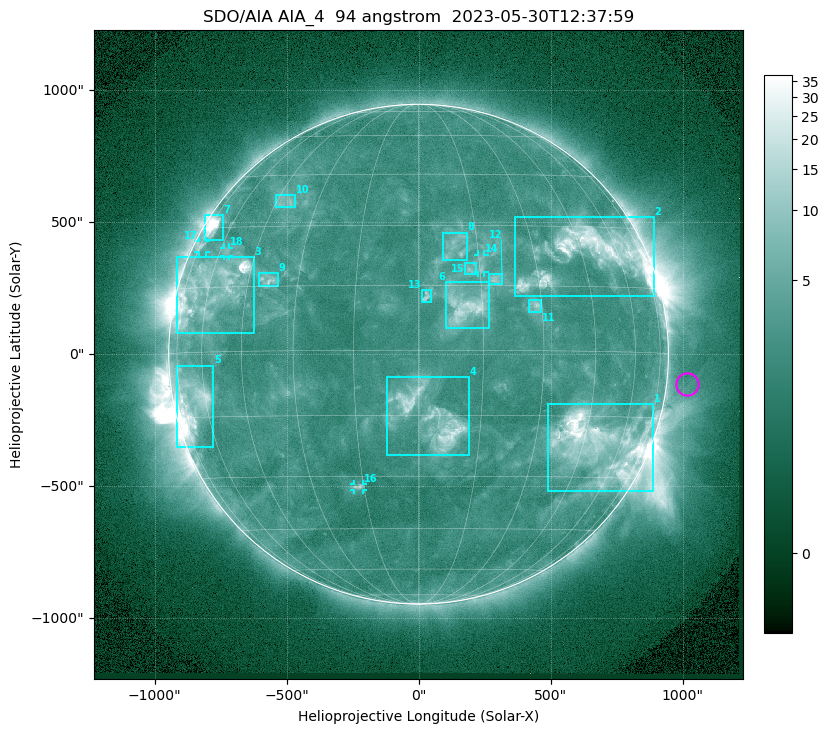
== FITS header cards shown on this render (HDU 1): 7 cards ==
TELESCOP= 'SDO/AIA '           / For AIA: SDO/AIA
INSTRUME= 'AIA_4   '           / For AIA: AIA_ATA1, AIA_ATA2, AIA_ATA3 or AIA_AT
WAVELNTH=                   94 / [angstrom] Wavelength
WAVEUNIT= 'angstrom'           / Wavelength unit: angstrom
DATE-OBS= '2023-05-30T12:37:59.138' / [ISO] Date when observation started; ISO 8
CTYPE1  = 'HPLN-TAN'           / CTYPE1: HPLN
CTYPE2  = 'HPLT-TAN'           / CTYPE2: HPLT

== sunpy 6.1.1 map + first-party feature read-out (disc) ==
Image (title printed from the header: SDO/AIA AIA_4  94 angstrom  2023-05-30T12:37:59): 1024 x 1024 px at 2.4 arcsec/px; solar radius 947 arcsec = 394 px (full disc in frame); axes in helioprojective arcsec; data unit not stated in the header (colour bar unlabelled)
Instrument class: DISC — disc imager (sunpy class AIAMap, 94 A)
Bright regions (active regions / flare kernels): reference = the median radial profile (limb darkening/brightening removed); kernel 9 px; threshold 5 sigma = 3.79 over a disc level ~2.52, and >= 1.15x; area >= 12 px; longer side >= 9 px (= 22 arcsec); searched inside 0.97 R_sun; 18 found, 18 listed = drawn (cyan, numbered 1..; 4 of them under ~33 arcsec drawn as corner ticks so the feature stays visible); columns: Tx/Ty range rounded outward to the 5 arcsec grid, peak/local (2 s.f.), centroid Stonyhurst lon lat
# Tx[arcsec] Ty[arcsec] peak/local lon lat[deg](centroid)
1 490..890 -520..-190 19 +50 -22
2 365..890 220..520 10 +48 +23
3 -915..-625 80..370 17 -58 +15
4 -120..190 -385..-85 7.5 +3 -16
5 -920..-775 -350..-40 12 -66 -11
6 100..270 100..275 6.9 +11 +10
7 -810..-740 435..525 15 -70 +30
8 90..185 355..460 3.3 +9 +25
9 -605..-530 255..310 4.9 -39 +17
10 -540..-465 555..605 3.4 -41 +37
11 415..465 160..205 4.5 +28 +10
12 265..320 265..305 4.5 +19 +17
13 15..50 200..245 4.4 +2 +12
14 225..250 310..380 3.5 +15 +20
15 175..220 305..345 3.5 +13 +19
16 -245..-210 -515..-490 3.7 -16 -33
17 -835..-805 385..430 3.5 -72 +25
18 -740..-715 370..405 2.9 -57 +24
Off-limb structures (1.02-1.3 R_sun): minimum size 162 px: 2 found; the strongest spans PA ~225..305 deg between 1.02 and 1.3 R_sun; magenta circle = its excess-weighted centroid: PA ~265 deg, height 1.08 R_sun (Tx ~1015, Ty ~-115 arcsec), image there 1.5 x the reference